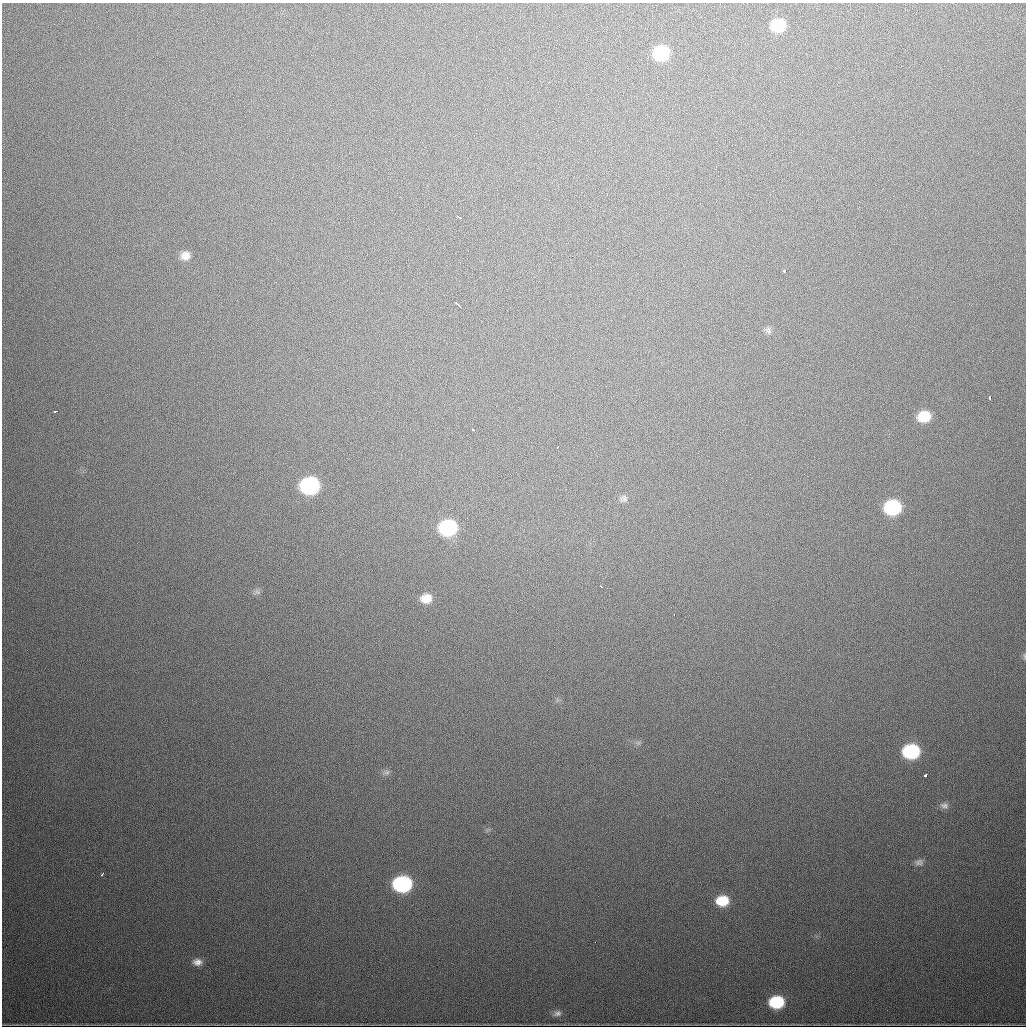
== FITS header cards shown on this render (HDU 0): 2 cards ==
NAXIS1  =                 1024
NAXIS2  =                 1024

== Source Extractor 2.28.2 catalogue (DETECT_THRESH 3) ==
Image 1024 x 1024 px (HDU 0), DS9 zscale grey, 1 PNG px = 1 image px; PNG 1028 x 1028 px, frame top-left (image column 1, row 1024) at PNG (2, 3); no overlay
Background 709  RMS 22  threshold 65.2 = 3 sigma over >= 5 px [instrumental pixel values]
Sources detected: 34; all 34 listed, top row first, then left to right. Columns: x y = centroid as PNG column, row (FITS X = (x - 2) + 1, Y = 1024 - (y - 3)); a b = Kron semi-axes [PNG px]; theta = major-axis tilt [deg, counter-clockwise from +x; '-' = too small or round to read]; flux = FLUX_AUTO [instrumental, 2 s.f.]
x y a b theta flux
778 25 13 11 15 56000
661 53 13 11 20 92000
459 217 5 3 - 5300
185 256 11 10 - 13000
784 271 3 3 - 10000
458 305 8 2 -40 3900
768 330 11 8 -73 5300
990 397 3 3 - 4100
55 411 3 2 - 3100
924 416 12 10 12 39000
473 430 3 3 - 3700
557 447 3 3 - 3500
309 486 13 11 7 240000
624 498 10 9 - 5400
892 507 12 11 - 140000
448 528 12 11 - 170000
601 586 3 2 - 3200
257 592 9 6 -48 4800
426 598 12 10 10 19000
674 615 3 2 - 2400
1024 656 8 3 -90 2000
638 743 7 4 19 2900
911 751 12 10 4 150000
386 772 10 6 16 4800
925 775 4 3 - 14000
944 805 12 8 -10 6800
919 862 11 7 7 6100
102 874 4 2 - 2400
402 884 13 10 2 230000
722 901 12 9 2 40000
595 942 3 2 - 2200
197 962 11 8 -4 9800
776 1002 12 10 3 83000
557 1013 11 8 18 6900
At the frame edge (FLAGS 8, measured only in part): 1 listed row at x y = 1024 656